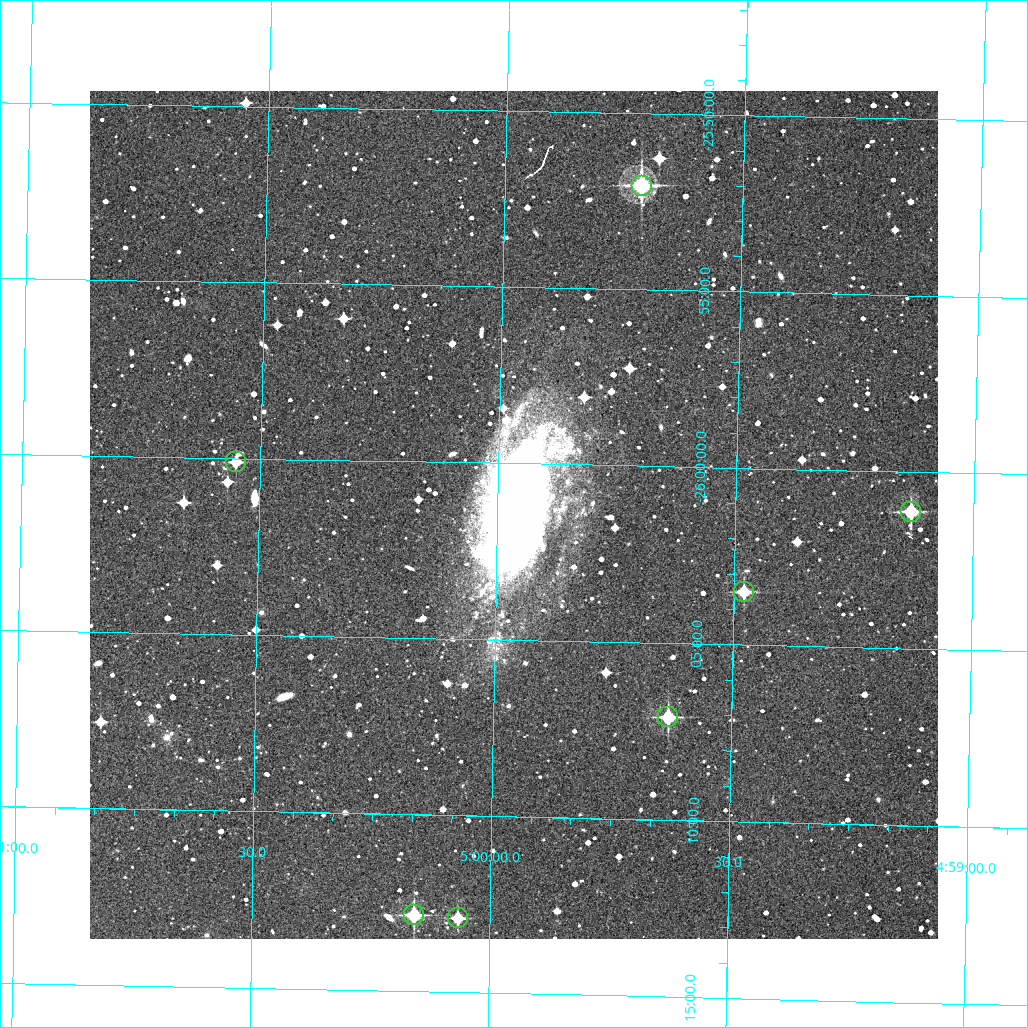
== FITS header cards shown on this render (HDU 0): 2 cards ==
NAXIS1  =                  848 /Length X axis
NAXIS2  =                  848 /Length Y axis

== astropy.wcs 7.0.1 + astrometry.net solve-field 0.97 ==
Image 848 x 848 px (HDU 0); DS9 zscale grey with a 90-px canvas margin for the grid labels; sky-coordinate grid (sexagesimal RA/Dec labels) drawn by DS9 from the SOLVED WCS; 7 Tycho-2 reference stars matched to detected sources circled (green)
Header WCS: RA---TAN/DEC--TAN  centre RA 04:59:58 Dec -26:01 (74.99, -26.02 deg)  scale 1.7 arcsec/px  FOV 24.0' x 24.0'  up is +1 deg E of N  parity normal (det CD < 0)
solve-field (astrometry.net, Tycho-2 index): VERIFIED the header's WCS against the Tycho-2 star catalogue (7 matches, 0 conflicts) and refined it, rather than solving blind
Solved WCS: RA---TAN-SIP/DEC--TAN-SIP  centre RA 04:59:58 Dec -26:01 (74.99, -26.02 deg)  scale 1.7 arcsec/px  FOV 24.0' x 24.0'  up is +1 deg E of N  parity normal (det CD < 0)
The solver's refit moves the header's centre by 0.19 arcsec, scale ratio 0.9992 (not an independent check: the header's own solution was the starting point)
Tycho-2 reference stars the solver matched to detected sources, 7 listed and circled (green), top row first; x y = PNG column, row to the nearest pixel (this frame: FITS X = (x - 90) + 1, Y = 848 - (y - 91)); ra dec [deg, ICRS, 3 dp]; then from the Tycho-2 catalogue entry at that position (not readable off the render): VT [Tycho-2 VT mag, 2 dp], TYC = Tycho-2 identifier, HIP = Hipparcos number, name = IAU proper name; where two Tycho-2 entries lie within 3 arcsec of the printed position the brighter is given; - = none
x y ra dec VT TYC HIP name
642 186 74.928 -25.868 9.90 6469-362-1 - -
236 462 75.138 -26.002 12.20 6469-1085-1 - -
911 512 74.783 -26.019 10.93 6469-797-1 - -
744 592 74.870 -26.058 11.51 6469-723-1 - -
668 717 74.908 -26.118 11.23 6469-562-1 - -
414 915 75.040 -26.214 10.73 6469-965-1 - -
458 918 75.017 -26.215 11.91 6469-1362-1 - -